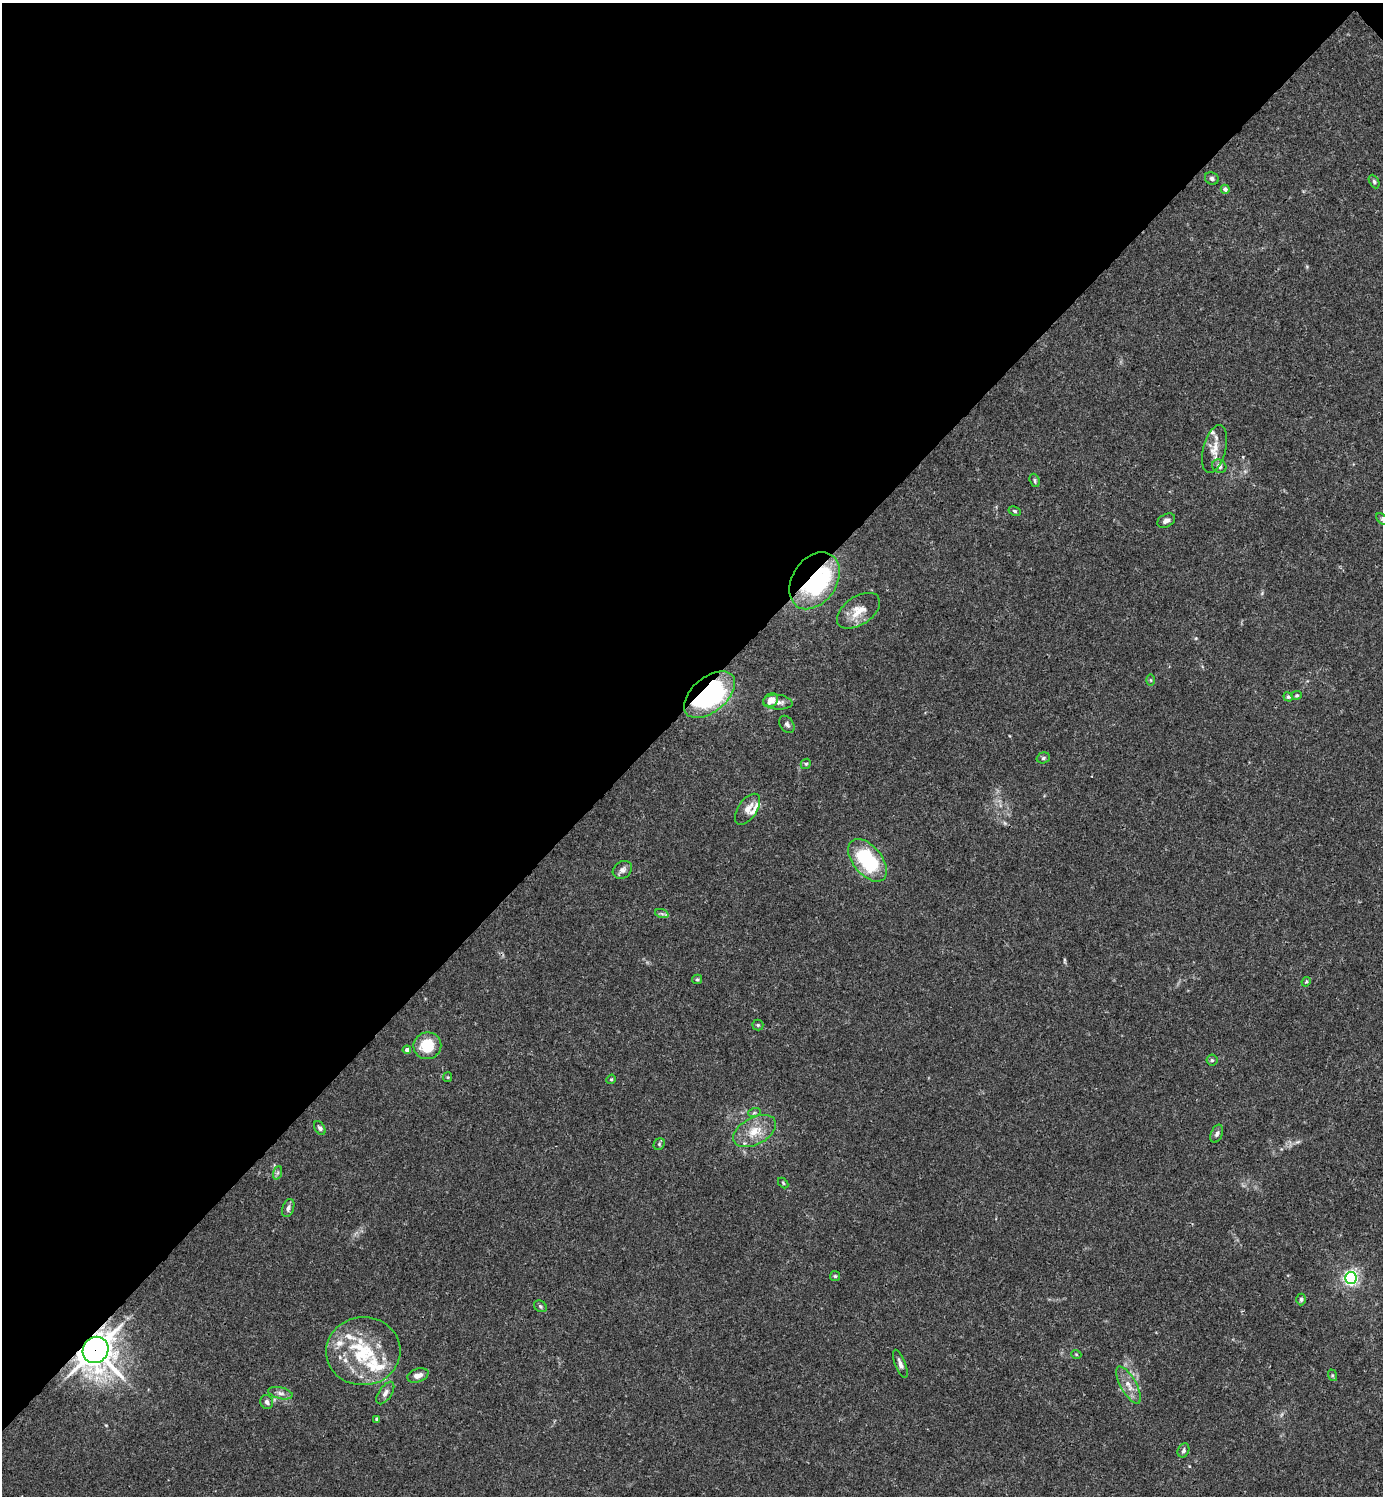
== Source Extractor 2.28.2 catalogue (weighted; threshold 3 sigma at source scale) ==
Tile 2 of 4 x 4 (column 2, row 1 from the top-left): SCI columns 1681-3061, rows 4484-5977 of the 5981 x 5982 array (HDU 1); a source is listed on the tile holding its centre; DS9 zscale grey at full resolution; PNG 1385 x 1498 px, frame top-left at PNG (2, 3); each listed source drawn as its Kron ellipse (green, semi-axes under 4 px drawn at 4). Shown black and unused: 47% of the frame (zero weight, under 3 of 4 exposures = <1% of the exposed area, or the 3 px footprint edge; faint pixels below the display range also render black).
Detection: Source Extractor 2.28.2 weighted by HDU 2 'WHT'; one run over the whole footprint, this tile lists its part. Background 0.0153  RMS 0.0022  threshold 0.0098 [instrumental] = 3 sigma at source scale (4.5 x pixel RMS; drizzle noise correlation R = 1.50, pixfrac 1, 0.05/0.05 arcsec/px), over >= 5 px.
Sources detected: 68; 1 inside a brighter object's white glare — neither listed nor drawn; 11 inside a brighter listed object's ellipse — not listed separately; the other 56 listed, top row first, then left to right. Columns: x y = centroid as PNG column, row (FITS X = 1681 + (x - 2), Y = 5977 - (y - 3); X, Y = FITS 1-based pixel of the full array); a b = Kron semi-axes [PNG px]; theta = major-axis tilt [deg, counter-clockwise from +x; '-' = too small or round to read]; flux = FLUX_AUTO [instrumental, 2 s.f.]
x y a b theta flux
1212 178 7 6 - 0.47
1374 182 7 4 -64 0.45
1225 189 4 4 - 0.73
1214 449 24 11 76 2.8
1219 466 7 6 - 0.78
1035 480 7 4 -70 0.38
1015 511 6 4 -27 0.31
1382 519 7 4 -44 0.35
1166 521 9 6 30 0.84
814 581 31 22 56 20
858 611 24 14 34 3.6
1151 680 6 4 -89 0.24
710 695 30 17 40 34
1297 695 5 4 - 0.29
1288 697 5 4 - 0.34
771 700 8 6 38 1.9
778 702 15 7 -5 1.3
787 724 9 6 -55 0.65
1043 758 7 5 17 0.43
806 764 5 4 - 0.34
748 809 17 9 56 1.9
868 860 25 14 -50 16
622 870 10 8 37 0.89
662 914 7 4 -19 0.42
697 979 5 4 - 0.28
1306 982 5 4 - 0.25
758 1025 5 5 - 0.31
427 1046 14 13 - 5.7
407 1050 4 4 - 0.85
1212 1060 5 5 - 0.35
448 1077 5 4 - 0.24
611 1079 5 4 - 0.26
754 1113 6 4 19 0.29
320 1128 7 5 -57 0.47
755 1131 23 13 28 4.3
1217 1134 9 6 68 0.69
659 1144 6 5 - 0.33
277 1173 7 4 70 0.43
783 1183 6 3 -46 0.25
288 1208 9 5 72 0.73
835 1276 5 5 - 0.3
1351 1278 6 5 - 48
1301 1299 6 4 90 0.44
540 1306 7 5 -34 0.38
96 1350 13 12 - 340
363 1351 37 34 3 15
1076 1354 5 3 - 0.19
900 1364 15 5 -68 0.92
418 1375 11 6 19 1.4
1332 1375 6 4 -72 0.28
1128 1385 21 8 -61 2.2
280 1393 12 6 -13 0.94
385 1393 13 6 56 1.1
267 1402 7 6 - 0.64
377 1419 3 3 - 0.55
1183 1450 7 5 65 0.46
Overlapping masked pixels (flux is a lower limit): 3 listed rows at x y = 814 581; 710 695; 96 1350
Isophote crosses this tile's border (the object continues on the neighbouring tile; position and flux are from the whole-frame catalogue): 1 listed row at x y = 1382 519